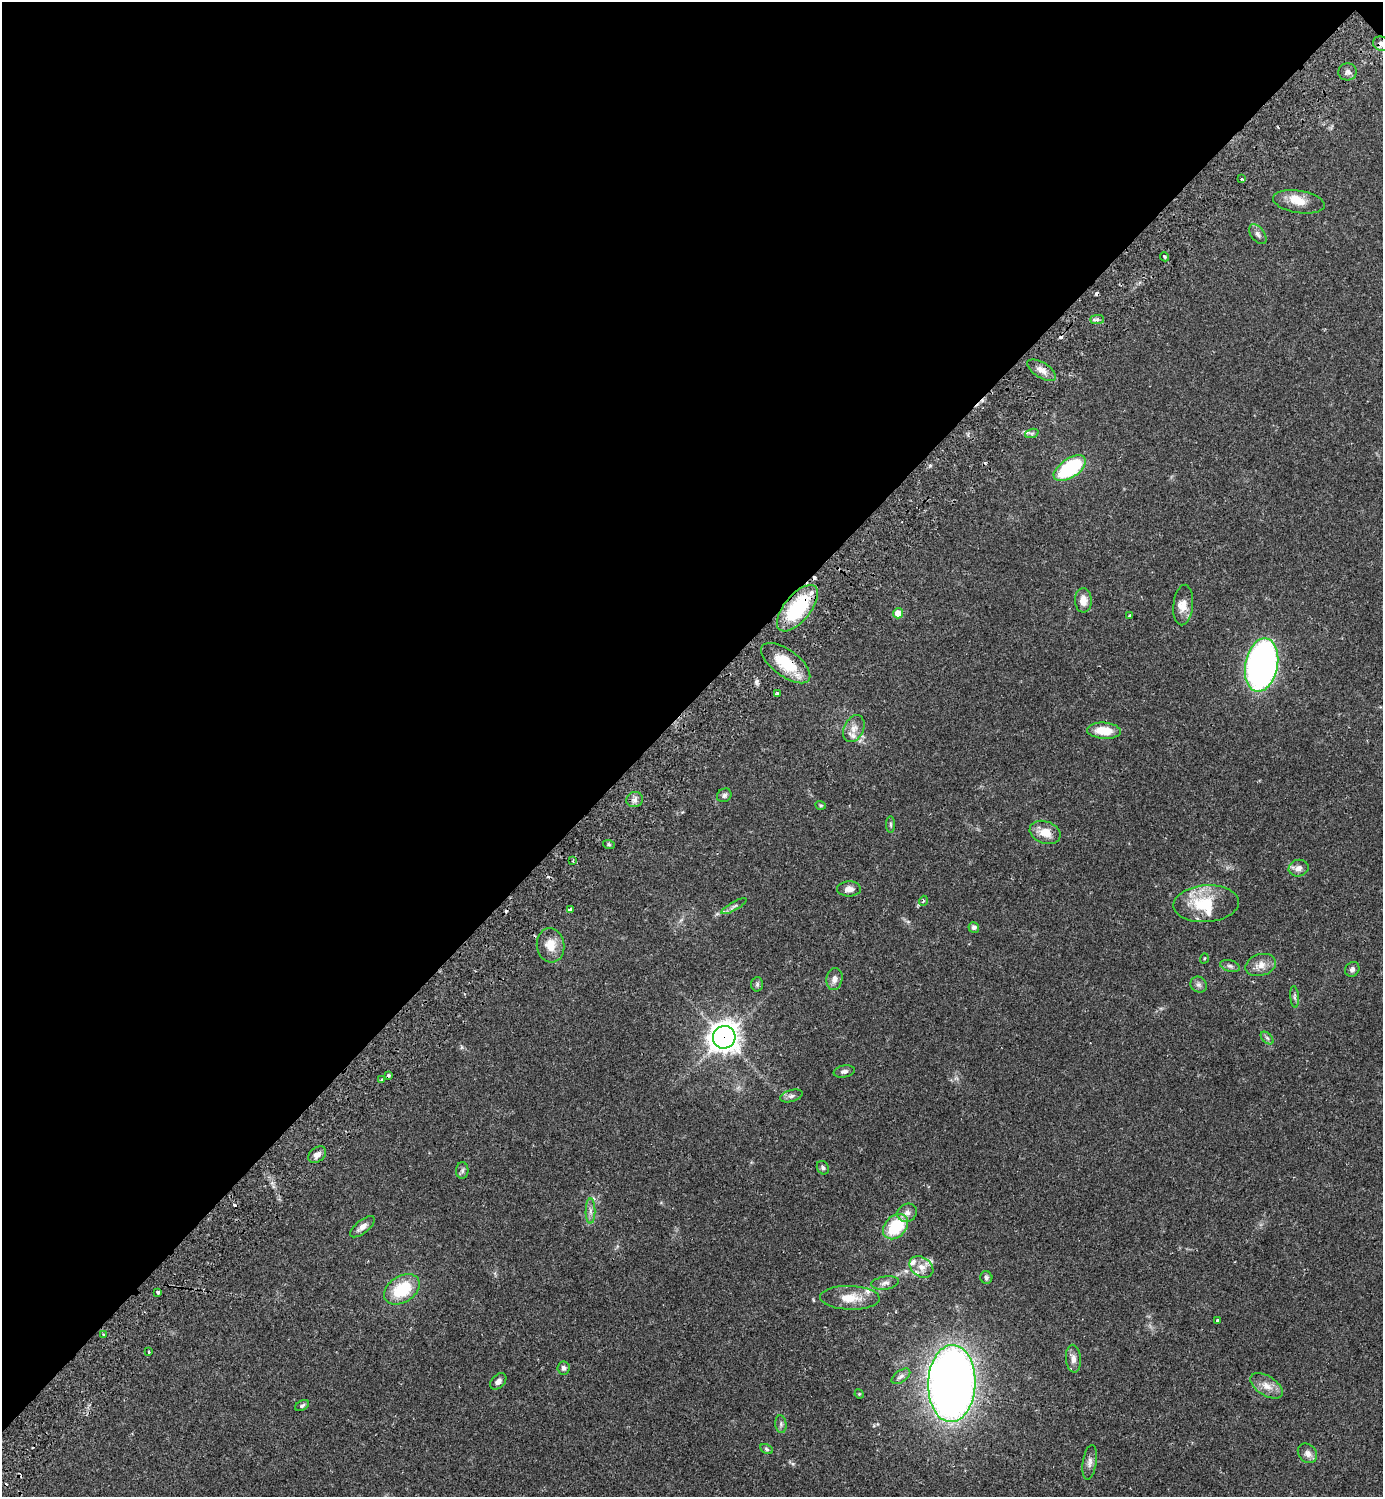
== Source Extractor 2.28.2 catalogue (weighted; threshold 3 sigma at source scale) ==
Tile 2 of 4 x 4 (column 2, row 1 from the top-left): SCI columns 1724-3104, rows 4530-6024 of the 6069 x 6072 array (HDU 1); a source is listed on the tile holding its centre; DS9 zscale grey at full resolution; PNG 1385 x 1499 px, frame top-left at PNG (2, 2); each listed source drawn as its Kron ellipse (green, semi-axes under 4 px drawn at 4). Shown black and unused: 47% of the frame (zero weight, under 2 of 3 exposures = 3% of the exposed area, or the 3 px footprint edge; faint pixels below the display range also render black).
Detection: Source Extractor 2.28.2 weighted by HDU 2 'WHT'; one run over the whole footprint, this tile lists its part. Background 0.0696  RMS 0.0052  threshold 0.0235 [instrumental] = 3 sigma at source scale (4.5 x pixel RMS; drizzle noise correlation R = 1.50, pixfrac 1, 0.05/0.05 arcsec/px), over >= 5 px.
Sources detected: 96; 9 cosmic-ray / hot-pixel residue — neither listed nor drawn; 10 inside a brighter listed object's ellipse — not listed separately; the other 77 listed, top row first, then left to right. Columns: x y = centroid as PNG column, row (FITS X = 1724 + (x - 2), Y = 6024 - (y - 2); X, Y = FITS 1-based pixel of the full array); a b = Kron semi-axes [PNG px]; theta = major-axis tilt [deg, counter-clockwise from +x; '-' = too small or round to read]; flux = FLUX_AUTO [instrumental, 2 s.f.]
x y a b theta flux
1381 44 9 7 -24 2.6
1348 72 9 8 - 1.9
1242 179 3 3 - 0.56
1299 202 26 11 -9 7.5
1258 234 11 6 -52 1.9
1165 257 5 3 - 0.62
1097 320 7 4 0 1.1
1042 370 16 7 -32 3.8
1032 433 7 4 19 1.1
1070 468 18 9 34 41
1083 600 12 8 -86 5.1
1183 605 20 10 85 5.4
797 608 28 13 50 37
898 613 5 5 - 7.3
1130 616 3 3 - 0.96
786 663 29 13 -37 18
1262 665 27 16 79 220
777 694 4 3 - 1
854 729 14 9 65 3.9
1104 731 17 8 -4 11
724 795 7 6 - 1.4
635 800 8 7 - 2.1
821 805 5 4 - 0.69
890 824 8 4 -89 0.78
1045 832 16 11 -18 7.1
609 845 6 4 -19 0.66
573 861 4 2 - 0.53
1299 868 10 8 16 2.8
849 889 12 7 1 2.9
923 901 5 3 - 0.56
1206 904 33 18 4 21
734 906 14 4 29 1.6
571 909 3 3 - 1.9
974 927 5 5 - 1.4
551 945 17 14 -83 7.6
1204 958 5 3 - 0.53
1261 965 15 10 16 4.8
1230 966 10 5 -15 1.5
1352 969 8 6 47 1.6
834 979 11 8 79 2.7
757 984 7 6 - 1.1
1199 985 8 7 - 1.7
1295 997 11 4 -85 1.3
724 1037 11 11 - 550
1267 1038 7 4 -45 1.1
844 1071 11 6 11 1.7
388 1076 3 3 - 0.89
381 1079 3 2 - 0.66
791 1096 11 6 16 1.8
317 1155 10 7 38 3.2
823 1168 7 5 -59 1.1
462 1171 8 6 88 1.3
590 1211 12 5 90 2.1
907 1213 10 9 - 2.7
362 1227 15 6 39 2.8
896 1227 14 10 46 24
921 1267 13 9 -34 4.3
986 1277 6 6 - 1.1
885 1283 14 6 9 2.4
402 1289 19 13 32 20
158 1292 3 3 - 4.5
850 1298 30 12 -2 10
1218 1320 3 3 - 0.89
103 1334 3 3 - 0.59
149 1352 3 3 - 0.91
1073 1359 14 7 -86 3.2
563 1368 6 6 - 1.5
901 1376 10 6 35 1.7
498 1381 9 6 46 2.4
952 1383 38 23 88 470
1267 1386 18 10 -32 5.2
859 1394 5 4 - 0.55
302 1405 7 4 31 1
781 1424 9 5 -83 1.3
767 1449 7 4 -28 0.91
1307 1453 11 8 -46 2.9
1090 1462 17 7 81 2.6
Overlapping masked pixels (flux is a lower limit): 4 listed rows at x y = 1381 44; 797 608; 786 663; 724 1037
Isophote crosses this tile's border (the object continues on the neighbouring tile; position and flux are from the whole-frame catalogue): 1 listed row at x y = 1381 44